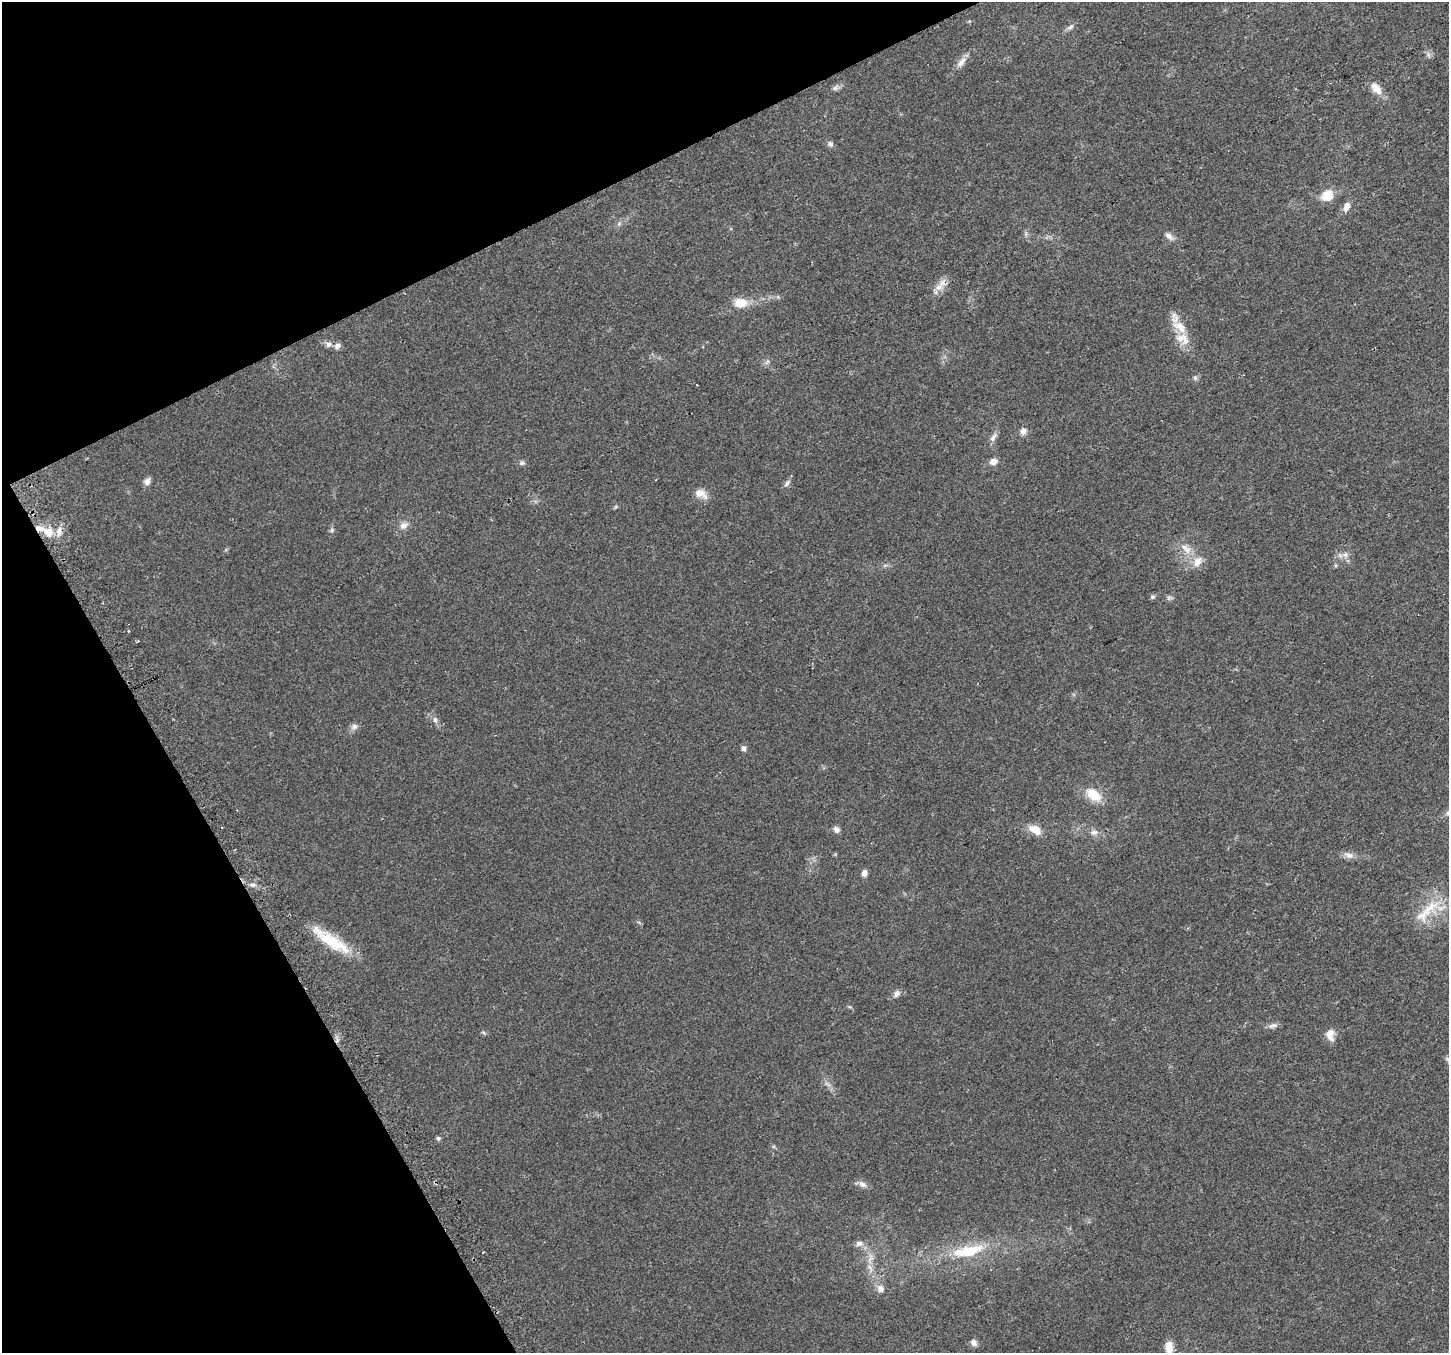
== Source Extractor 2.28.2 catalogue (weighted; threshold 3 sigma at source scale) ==
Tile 5 of 4 x 4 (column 1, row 2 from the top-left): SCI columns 29-1475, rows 2824-4174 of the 5848 x 5706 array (HDU 1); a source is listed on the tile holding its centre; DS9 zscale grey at full resolution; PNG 1451 x 1355 px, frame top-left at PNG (2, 2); no overlay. Shown black and unused: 24% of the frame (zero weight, under 2 of 3 exposures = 2% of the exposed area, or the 3 px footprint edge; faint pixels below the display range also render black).
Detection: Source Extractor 2.28.2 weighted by HDU 2 'WHT'; one run over the whole footprint, this tile lists its part. Background 0.0511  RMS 0.0081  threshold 0.0365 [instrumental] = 3 sigma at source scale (4.5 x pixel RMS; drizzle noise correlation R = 1.50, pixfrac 1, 0.0396/0.0396 arcsec/px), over >= 5 px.
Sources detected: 60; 2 cosmic-ray / hot-pixel residue — not listed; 3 inside a brighter listed object's ellipse — not listed separately; the other 55 listed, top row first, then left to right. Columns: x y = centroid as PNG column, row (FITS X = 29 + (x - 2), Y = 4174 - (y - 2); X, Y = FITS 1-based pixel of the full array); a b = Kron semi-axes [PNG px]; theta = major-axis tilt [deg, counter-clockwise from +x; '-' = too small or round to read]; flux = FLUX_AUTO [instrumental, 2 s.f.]
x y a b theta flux
1070 27 11 6 36 2.7
961 62 17 8 50 5.4
835 88 6 6 - 2
1376 88 16 9 -49 8.8
830 144 7 6 - 2
1327 196 8 7 - 21
1346 206 11 7 68 5.2
619 224 6 5 - 1.5
1169 236 12 7 -41 3.8
741 303 15 10 2 12
1179 327 23 12 -38 14
328 344 8 8 - 2.8
337 346 9 8 - 2.8
1195 378 6 6 - 1.6
697 385 3 3 - 1.1
1023 431 9 8 - 3.5
993 438 13 6 57 3.4
993 462 9 8 - 4.4
522 463 7 6 - 1.7
147 481 9 7 70 3.8
787 483 13 5 59 2.5
700 493 17 10 -27 7.5
404 525 11 8 20 4.3
332 530 7 4 72 1.3
48 532 12 11 - 9.3
1187 550 11 9 -46 6.4
1345 555 8 8 - 3.2
1197 561 16 10 65 7.6
1152 597 6 5 - 1.6
1168 598 7 4 -89 1.4
435 720 8 6 -86 2.4
354 726 8 8 - 2.9
743 748 7 6 - 2.2
1093 795 18 11 -37 17
837 829 8 6 -56 3
1035 830 16 10 -29 9.6
1094 832 10 7 15 3.6
1349 855 14 8 -20 4.4
864 873 7 5 73 4.1
252 885 8 5 -2 2.4
1429 908 34 11 43 21
331 940 57 13 -33 31
896 994 9 7 54 3.1
1272 1026 14 6 13 3.2
483 1032 6 4 -20 1.1
1330 1035 15 11 -84 6.5
1447 1059 8 4 -53 1.7
438 1138 6 5 - 1.5
862 1184 13 7 -36 3.6
859 1243 11 8 -2 3.7
968 1251 47 14 12 33
870 1258 13 7 87 5.4
880 1289 10 9 - 4.4
973 1343 10 7 -51 3.1
1169 1347 14 9 -85 10